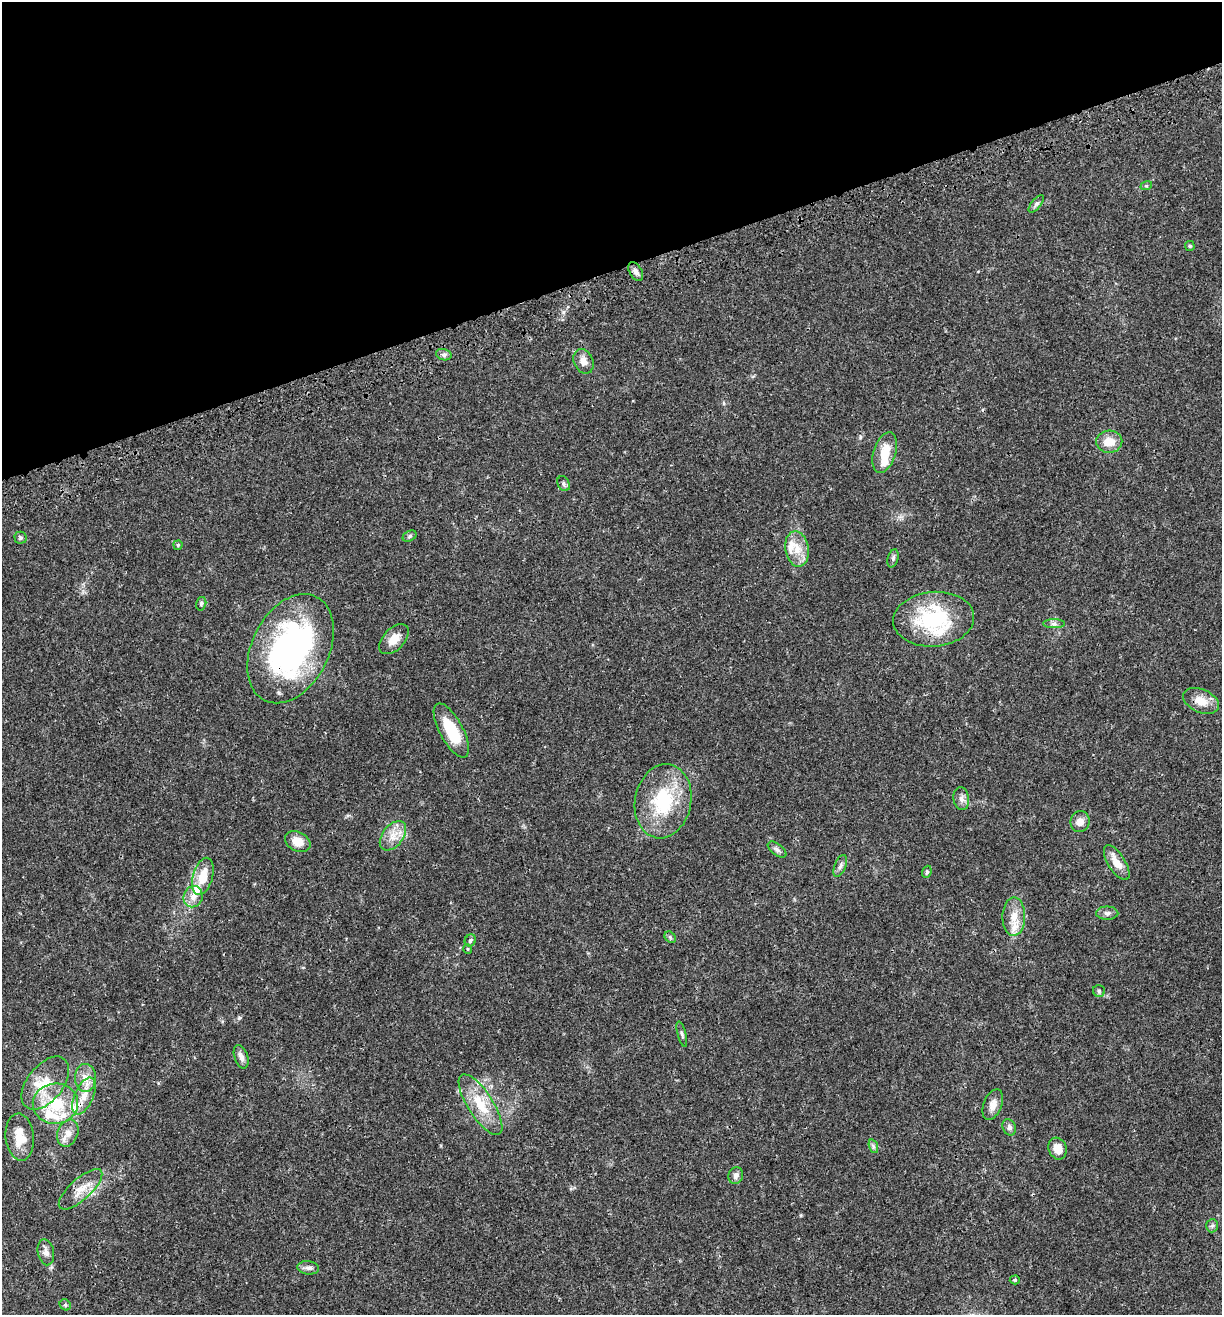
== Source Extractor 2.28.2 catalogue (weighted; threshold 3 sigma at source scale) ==
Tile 3 of 4 x 4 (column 3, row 1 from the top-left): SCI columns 2673-3892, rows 4053-5365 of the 5296 x 5479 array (HDU 1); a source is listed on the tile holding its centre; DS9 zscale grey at full resolution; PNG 1224 x 1317 px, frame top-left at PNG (2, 2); each listed source drawn as its Kron ellipse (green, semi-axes under 4 px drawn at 4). Shown black and unused: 21% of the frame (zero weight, under 3 of 4 exposures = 9% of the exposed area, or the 3 px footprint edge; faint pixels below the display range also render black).
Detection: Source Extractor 2.28.2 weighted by HDU 2 'WHT'; one run over the whole footprint, this tile lists its part. Background 0.0359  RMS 0.0032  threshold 0.0144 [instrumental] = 3 sigma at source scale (4.5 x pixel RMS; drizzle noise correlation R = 1.50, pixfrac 1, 0.0396/0.0396 arcsec/px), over >= 5 px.
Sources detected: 68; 1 inside a brighter object's white glare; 1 cosmic-ray / hot-pixel residue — neither listed nor drawn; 8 inside a brighter listed object's ellipse — not listed separately; the other 58 listed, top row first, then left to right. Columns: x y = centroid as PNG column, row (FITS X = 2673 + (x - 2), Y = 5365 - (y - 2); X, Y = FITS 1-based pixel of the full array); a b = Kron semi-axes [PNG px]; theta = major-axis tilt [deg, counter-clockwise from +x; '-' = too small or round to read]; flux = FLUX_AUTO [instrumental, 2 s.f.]
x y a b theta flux
1146 186 6 3 17 0.35
1036 204 10 4 50 0.82
1190 246 5 5 - 0.4
636 271 10 6 -59 1.2
444 355 8 5 -17 0.83
584 361 13 9 -66 2.4
1109 442 13 11 3 4.3
885 452 21 11 73 6.3
563 484 8 6 -61 0.77
410 536 7 5 28 0.56
21 538 6 6 - 0.6
178 545 4 4 - 0.44
797 549 18 11 -80 4.6
893 558 9 5 75 0.73
201 604 7 5 75 0.54
934 619 40 27 5 27
1054 624 11 4 0 0.88
394 639 18 10 46 3.6
290 649 58 38 63 79
1201 701 19 11 -23 4.2
451 730 30 11 -62 11
961 799 11 8 -81 1.5
663 801 37 28 79 21
1080 822 11 9 73 2.1
393 836 17 10 52 3.7
298 842 13 9 -26 4.2
777 850 11 5 -37 1
1117 863 20 8 -58 3.8
840 866 12 5 68 1.1
927 872 6 4 69 0.47
203 876 19 10 74 5.9
193 897 11 9 67 2.4
1107 913 11 6 0 1.1
1014 916 19 11 89 4.2
670 937 6 5 - 0.52
470 940 6 5 - 0.64
468 949 5 4 - 0.35
1099 991 6 6 - 0.54
682 1034 13 4 -75 0.68
241 1057 12 6 -71 1.7
85 1078 14 10 -88 3.2
45 1083 31 18 51 8.9
84 1096 20 9 66 4.1
55 1104 22 20 4 12
480 1105 35 12 -57 9.3
993 1105 16 9 68 2.5
1009 1127 8 6 -65 1
68 1133 14 10 68 2.7
20 1137 23 14 -84 6.3
873 1146 7 4 -72 0.59
1058 1149 11 9 -71 3.2
736 1175 8 7 - 1.3
81 1189 28 10 42 4.5
1212 1226 7 6 - 0.72
46 1252 13 8 -79 1.7
308 1268 11 6 -7 1.2
1015 1280 5 4 - 0.48
65 1305 6 5 - 0.51
Overlapping masked pixels (flux is a lower limit): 2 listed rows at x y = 290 649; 55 1104